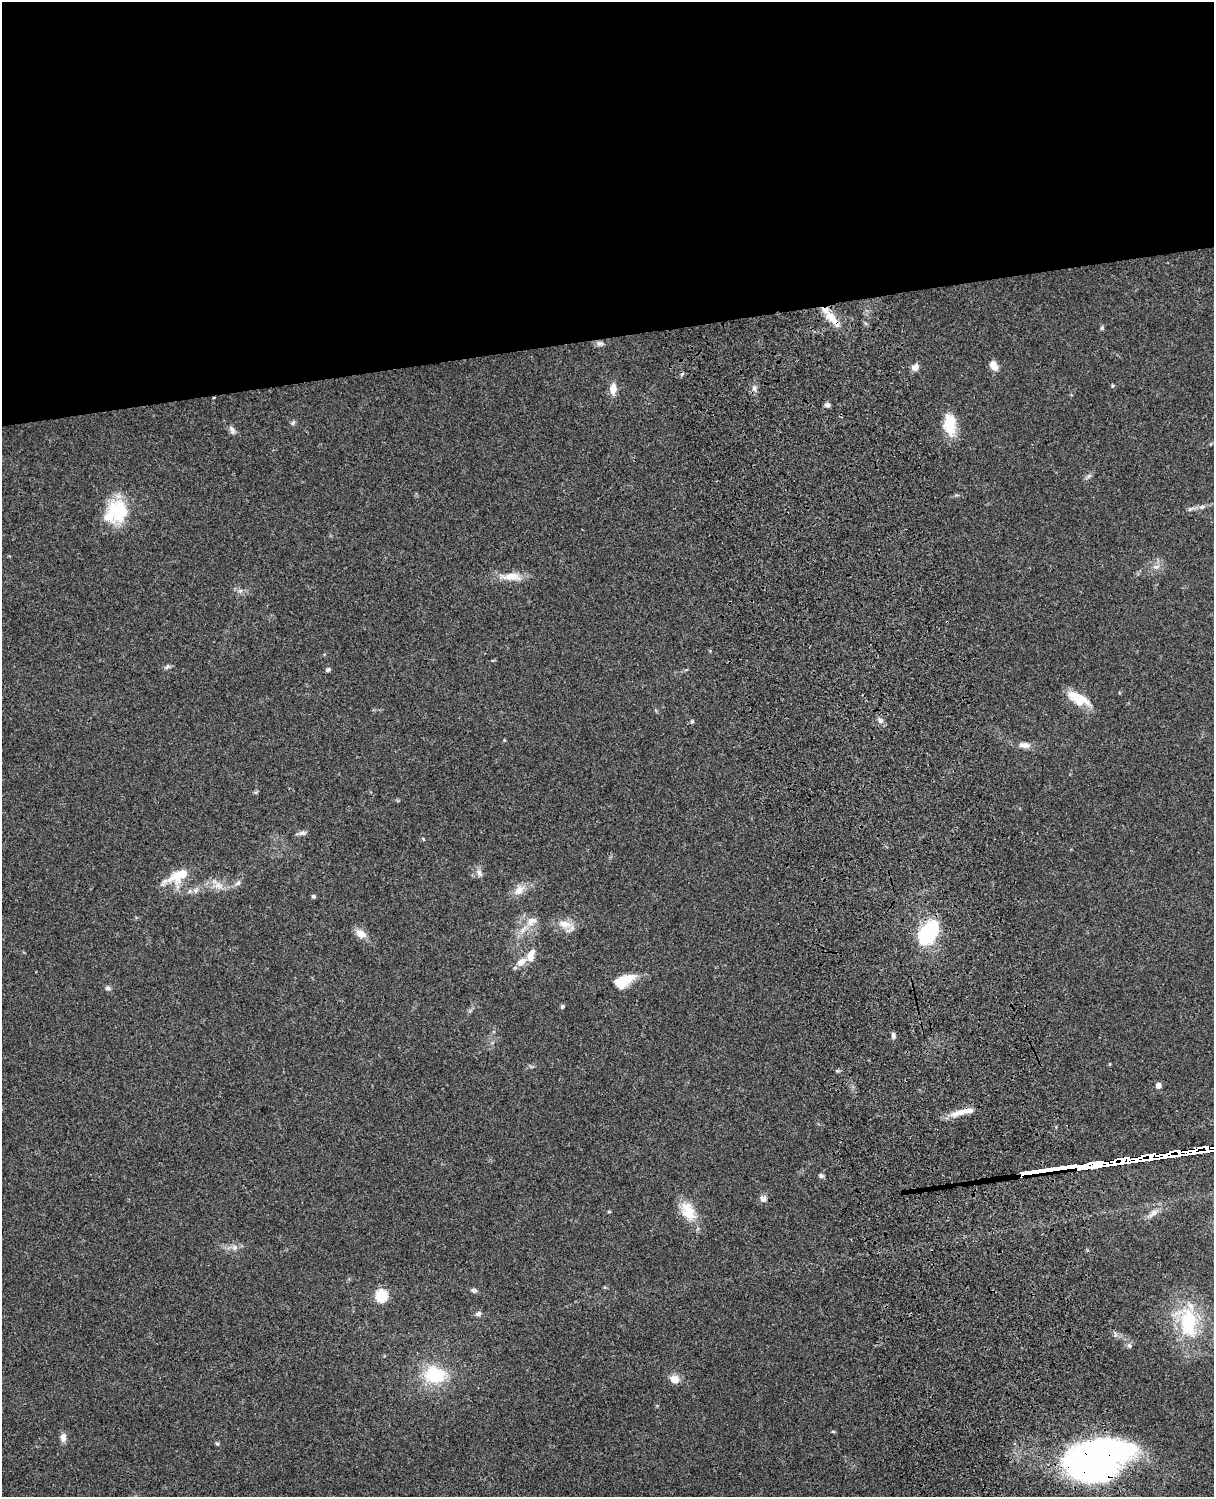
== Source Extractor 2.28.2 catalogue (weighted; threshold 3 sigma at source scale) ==
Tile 2 of 4 x 3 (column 2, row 1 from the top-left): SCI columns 1334-2545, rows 3268-4762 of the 5087 x 4926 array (HDU 1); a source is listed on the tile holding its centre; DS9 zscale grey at full resolution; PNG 1216 x 1499 px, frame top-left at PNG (2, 2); no overlay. Shown black and unused: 23% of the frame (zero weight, under 3 of 4 exposures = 6% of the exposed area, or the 3 px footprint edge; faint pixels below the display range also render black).
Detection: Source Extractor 2.28.2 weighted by HDU 2 'WHT'; one run over the whole footprint, this tile lists its part. Background 0.104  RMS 0.0065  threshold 0.0292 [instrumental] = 3 sigma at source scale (4.5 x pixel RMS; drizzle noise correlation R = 1.50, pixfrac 1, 0.05/0.05 arcsec/px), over >= 5 px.
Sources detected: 67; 2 inside a brighter object's white glare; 2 long thin detections or spike segments (spike, bleed or trail) — not listed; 2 inside a brighter listed object's ellipse — not listed separately; the other 61 listed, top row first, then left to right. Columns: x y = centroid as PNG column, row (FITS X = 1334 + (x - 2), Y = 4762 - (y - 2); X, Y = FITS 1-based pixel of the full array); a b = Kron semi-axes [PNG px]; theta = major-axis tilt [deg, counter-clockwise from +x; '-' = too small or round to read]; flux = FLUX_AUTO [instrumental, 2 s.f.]
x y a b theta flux
833 319 32 9 -46 11
1102 328 5 5 - 1.1
600 343 9 7 -13 2.1
994 366 11 7 -64 6.2
915 367 9 8 - 3.4
1112 386 5 3 - 0.66
754 388 7 6 - 2
613 389 11 7 88 6.5
827 405 6 5 - 1.9
293 422 8 5 63 1.2
950 424 26 14 -86 16
232 429 12 6 -62 2.3
1089 476 6 5 - 1.4
1202 507 8 5 25 1.8
1190 509 6 5 - 1.2
119 511 26 22 -74 34
1156 567 9 4 8 1.8
511 576 29 10 -1 9.4
167 667 9 4 44 1.4
328 669 7 4 39 1.1
1082 700 28 16 -15 12
880 720 8 7 - 2.2
504 740 5 3 - 0.51
1024 745 16 8 -3 4.3
302 833 11 6 6 2
423 839 4 4 - 0.58
479 873 11 7 -65 2.7
179 875 29 13 26 16
238 883 8 6 28 1.8
218 885 12 9 -35 5
519 890 16 10 42 6.3
190 891 6 6 - 1.4
313 896 5 4 - 1.3
532 921 15 10 35 6.9
564 924 20 10 -9 7.7
928 932 29 16 52 45
361 933 14 9 -31 5.7
531 955 20 9 72 6.3
626 979 22 10 15 12
108 988 7 5 -17 1.6
562 1007 6 5 - 1
893 1035 8 5 -79 1.8
1158 1085 5 4 - 4.6
963 1112 31 7 14 8.9
821 1176 7 6 - 1.4
763 1199 10 8 -4 2.6
609 1211 4 4 - 0.82
688 1211 27 16 -61 15
1153 1213 17 6 44 4.1
234 1247 8 7 - 2.6
474 1290 8 6 0 1.4
381 1296 6 6 - 61
478 1314 8 6 28 1.8
1188 1322 44 25 -77 45
1129 1346 6 6 - 1.7
435 1375 25 20 -6 30
675 1379 11 9 -24 5.4
833 1431 5 3 - 0.62
63 1437 10 7 -87 3.7
217 1444 5 4 - 0.87
1097 1459 53 34 19 310
Overlapping masked pixels (flux is a lower limit): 2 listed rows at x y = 833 319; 1097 1459
Unlisted compact peaks at least as high as the median listed source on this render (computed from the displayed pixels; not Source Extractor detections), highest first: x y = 692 721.